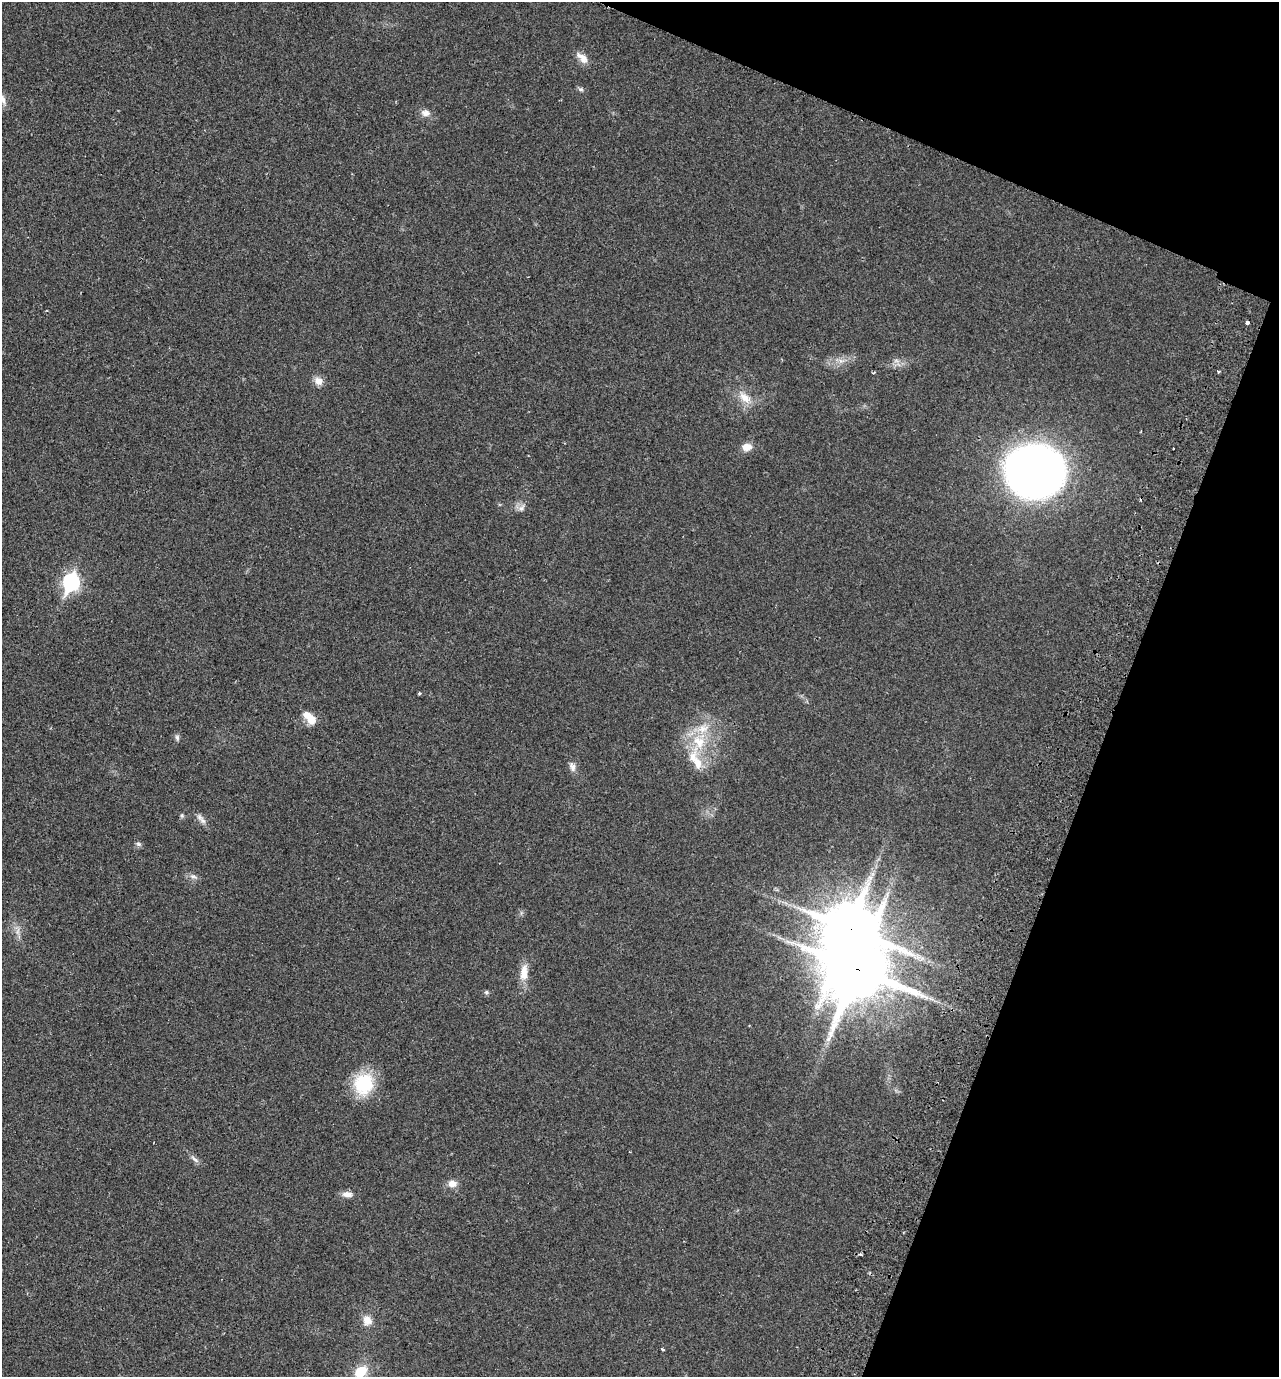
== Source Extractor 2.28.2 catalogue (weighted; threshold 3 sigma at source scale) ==
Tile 8 of 4 x 4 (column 4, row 2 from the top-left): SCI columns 4155-5431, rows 2776-4150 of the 5624 x 5552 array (HDU 1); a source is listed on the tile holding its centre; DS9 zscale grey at full resolution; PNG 1281 x 1379 px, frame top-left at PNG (2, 2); no overlay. Shown black and unused: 19% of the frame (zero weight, under 2 of 3 exposures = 3% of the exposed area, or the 3 px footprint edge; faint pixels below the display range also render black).
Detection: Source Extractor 2.28.2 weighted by HDU 2 'WHT'; one run over the whole footprint, this tile lists its part. Background 0.0204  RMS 0.0053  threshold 0.024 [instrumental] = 3 sigma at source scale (4.5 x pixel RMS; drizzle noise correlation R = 1.50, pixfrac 1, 0.05/0.05 arcsec/px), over >= 5 px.
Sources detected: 37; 1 too faint to see at this stretch — not listed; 3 inside a brighter listed object's ellipse — not listed separately; the other 33 listed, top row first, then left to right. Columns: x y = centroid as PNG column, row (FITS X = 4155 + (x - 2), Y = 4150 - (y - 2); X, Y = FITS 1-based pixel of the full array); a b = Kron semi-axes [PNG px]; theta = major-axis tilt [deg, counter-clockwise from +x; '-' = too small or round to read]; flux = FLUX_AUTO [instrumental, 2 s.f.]
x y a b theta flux
582 58 18 9 -43 4.3
581 89 7 5 -7 1
425 113 11 8 -9 3
1247 322 4 3 - 1.6
1218 372 4 3 - 0.54
318 381 12 10 -44 3.5
745 398 19 10 -39 6.6
747 447 10 8 8 4.8
1035 471 43 38 -1 410
521 508 9 6 59 2
71 582 9 7 70 110
419 694 3 3 - 0.68
311 720 13 9 -58 5.8
177 738 8 5 -83 1.2
699 742 22 15 -58 15
697 763 37 12 -78 13
572 767 11 8 -67 2.5
182 815 6 5 - 0.8
199 817 12 7 -44 2.3
138 844 7 5 -21 1.1
193 876 10 5 -20 1.8
850 929 21 17 41 2200
857 969 23 19 44 3000
524 973 23 10 86 6.5
486 992 6 5 - 0.82
364 1084 26 23 73 24
194 1159 14 4 -41 1.8
452 1184 10 8 -3 3.8
347 1194 14 7 -2 2.9
860 1254 5 3 - 0.59
367 1320 12 11 - 4.6
662 1349 3 2 - 0.83
361 1372 13 9 45 12
Overlapping masked pixels (flux is a lower limit): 2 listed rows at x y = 850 929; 857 969
Isophote crosses this tile's border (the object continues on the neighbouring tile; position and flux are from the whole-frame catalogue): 1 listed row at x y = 361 1372